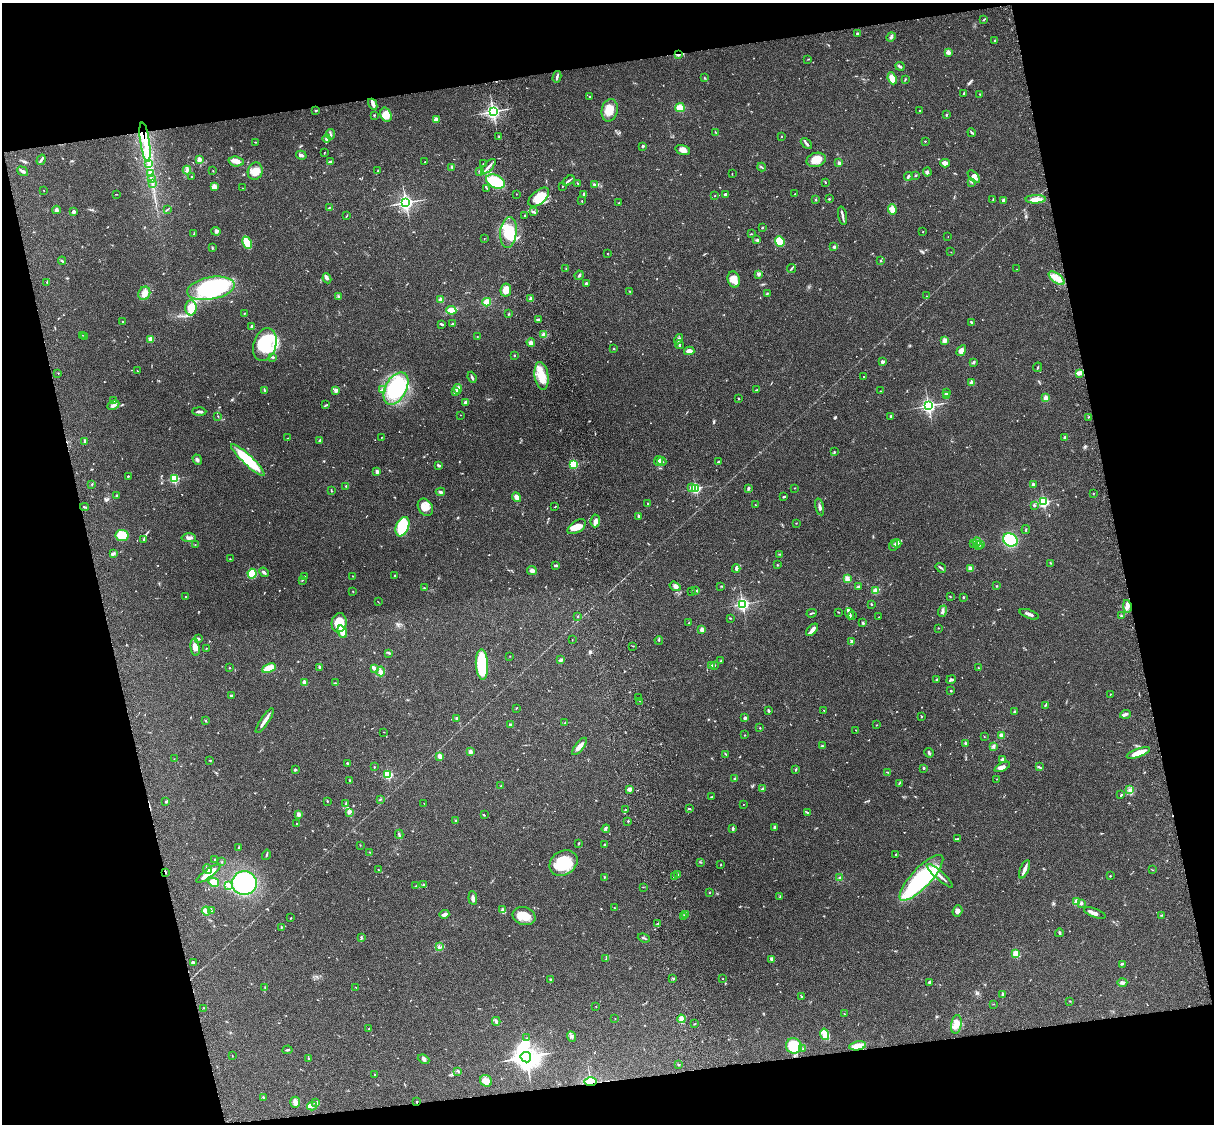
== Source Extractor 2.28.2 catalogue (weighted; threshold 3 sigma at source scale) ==
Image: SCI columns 122-4969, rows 277-4763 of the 5087 x 4926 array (HDU 1 of 3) = the unmasked area's bounding box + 8 px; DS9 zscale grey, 4 x 4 block average (1 PNG px = mean of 4 x 4 image px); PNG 1216 x 1126 px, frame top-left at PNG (2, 3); each listed source drawn as its Kron ellipse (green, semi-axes under 4 px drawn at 4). Shown black and unused: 25% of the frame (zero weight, under 3 of 4 exposures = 6% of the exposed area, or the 3 px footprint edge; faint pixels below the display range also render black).
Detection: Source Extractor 2.28.2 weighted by HDU 2 'WHT'. Background 0.104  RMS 0.0065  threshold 0.0292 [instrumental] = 3 sigma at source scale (4.5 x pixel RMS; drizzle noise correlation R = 1.50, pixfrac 1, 0.05/0.05 arcsec/px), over >= 5 px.
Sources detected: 705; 3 too faint to see at this stretch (4 x 4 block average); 3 inside a brighter object's white glare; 3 cosmic-ray / hot-pixel residue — neither listed nor drawn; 16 coinciding with a brighter row at this scale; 34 inside a brighter listed object's ellipse — not listed separately; of the other 646, all 500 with FLUX_AUTO >= 1.32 (the completeness limit of this list) listed and drawn (146 fainter detections not listed), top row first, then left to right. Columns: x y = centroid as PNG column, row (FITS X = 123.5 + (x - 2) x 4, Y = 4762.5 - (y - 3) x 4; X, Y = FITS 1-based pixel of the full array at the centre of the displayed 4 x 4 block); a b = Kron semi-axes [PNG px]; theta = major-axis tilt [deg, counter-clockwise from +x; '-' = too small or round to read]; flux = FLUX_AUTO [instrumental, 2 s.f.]
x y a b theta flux
984 19 3 2 - 2.9
858 34 3 2 - 8.7
891 37 5 3 - 7.3
995 40 2 2 - 5.2
948 52 2 2 - 73
678 55 3 3 - 5.3
808 59 2 2 - 1.5
900 66 5 2 - 8.8
557 77 6 2 76 7
704 78 2 2 - 2.1
892 78 6 4 -67 46
905 79 3 2 - 1.9
964 93 4 2 - 4.4
980 94 2 2 - 1.5
589 96 2 2 - 2.6
373 104 6 4 -63 11
680 108 4 4 - 32
316 110 3 2 - 3.1
610 110 11 8 77 51
493 111 3 3 - 990
920 111 2 2 - 1.4
374 115 2 2 - 2.4
386 115 7 5 -65 46
946 115 2 2 - 4.6
436 120 2 2 - 70
715 132 2 2 - 1.9
972 133 4 2 - 4
330 134 5 2 - 6.4
782 136 2 2 - 2.6
499 137 2 2 - 1.6
327 138 4 3 - 12
925 141 2 2 - 4.6
145 142 20 4 -82 71
256 142 2 2 - 1.9
806 144 6 2 -44 8.5
643 146 3 2 - 5
683 150 8 5 -15 17
325 152 2 2 - 1.4
301 155 5 2 - 8.3
199 159 3 2 - 24
41 160 5 2 - 7.3
816 160 10 7 15 50
236 161 7 5 -5 21
330 162 4 2 - 8.5
425 162 2 2 - 1.5
148 163 3 2 - 4.8
839 163 2 2 - 12
945 163 4 3 - 34
483 164 3 2 - 1.6
452 167 2 2 - 5.3
488 167 10 2 48 13
762 167 4 2 - 4.1
187 170 4 3 - 7.2
23 171 6 3 -37 9
213 171 2 2 - 1.3
255 171 9 7 70 37
378 171 3 2 - 2.4
480 172 2 2 - 2.1
927 172 4 3 - 8.1
150 173 2 2 - 1.8
732 174 2 2 - 1.6
191 176 2 2 - 1.5
908 176 4 2 - 7.2
915 176 3 2 - 3.2
974 177 7 4 -46 15
152 179 3 2 - 2.7
496 181 10 6 -23 160
569 181 6 2 34 7.2
825 182 2 2 - 2.2
972 182 2 2 - 1.4
152 183 2 2 - 2.4
578 183 3 2 - 3.7
594 184 3 2 - 4.1
563 186 2 2 - 1.8
214 187 3 3 - 28
242 188 2 2 - 1.5
487 188 3 2 - 3
44 190 2 2 - 2.7
117 194 2 2 - 1.7
516 194 2 2 - 1.5
584 194 4 2 - 5.4
725 194 3 2 - 4.4
795 194 2 2 - 1.7
715 196 2 2 - 2.1
539 197 12 6 40 75
815 199 2 2 - 2.2
829 199 2 2 - 3.4
993 199 3 2 - 2.8
1036 199 10 4 1 34
582 201 3 2 - 2
1003 201 4 3 - 7.3
406 203 3 3 - 1200
619 203 2 2 - 2
329 207 3 2 - 2.3
167 209 3 2 - 2.7
892 209 5 3 - 37
56 210 4 3 - 8.7
74 212 2 2 - 40
533 212 3 2 - 4.7
525 215 2 2 - 2.6
347 216 2 2 - 1.9
842 216 9 2 -79 11
762 227 2 2 - 4.5
216 231 5 3 - 7.7
508 232 15 8 84 130
923 232 2 2 - 3
194 233 2 2 - 1.4
751 234 2 2 - 1.6
948 237 2 2 - 1.4
484 239 2 2 - 1.4
757 240 4 3 - 5.9
780 241 5 4 - 95
247 243 6 2 -64 160
834 247 3 2 - 6.7
212 248 3 2 - 3.3
951 252 2 2 - 1.6
608 253 2 2 - 1.5
62 261 4 2 - 4
881 261 3 2 - 3.1
791 268 4 2 - 4.6
566 269 2 2 - 1.3
1017 269 2 2 - 1.5
759 274 3 2 - 6.1
579 275 5 2 - 5.6
327 278 5 2 - 7.4
1057 278 9 4 -37 32
734 279 8 6 -72 34
47 282 3 2 - 3.1
586 283 3 2 - 6.5
211 288 24 11 10 540
506 290 6 5 - 35
630 291 3 2 - 2.7
144 293 7 6 - 23
767 294 3 2 - 2.6
926 296 2 2 - 1.7
339 297 2 2 - 4.1
531 299 2 2 - 54
440 300 2 2 - 74
487 302 4 4 - 30
191 308 7 5 89 67
451 310 5 3 - 56
244 313 2 2 - 2.2
509 314 3 2 - 3.5
538 320 3 2 - 3.8
122 322 2 2 - 1.4
971 322 3 2 - 3.7
453 323 3 2 - 2.6
442 324 3 2 - 7.5
252 327 3 3 - 9.3
82 335 2 2 - 1.4
544 335 3 3 - 22
477 336 2 2 - 1.4
84 337 3 2 - 2.8
151 339 2 2 - 100
679 339 5 2 - 8.2
945 340 3 2 - 12
531 342 4 3 - 12
679 344 4 2 - 4.2
265 345 17 11 73 160
614 349 2 2 - 2.5
689 351 5 3 - 32
961 351 6 4 58 20
514 355 2 2 - 3.8
273 357 3 2 - 4.7
883 362 3 2 - 9
973 362 4 2 - 4.5
1038 367 5 2 - 3.3
137 371 2 2 - 1.9
58 373 2 2 - 1.4
1079 373 4 3 - 14
541 376 14 7 -82 62
472 377 6 2 -69 5.7
863 377 2 2 - 1.3
972 383 2 2 - 65
396 388 17 10 62 310
458 389 5 4 - 15
264 390 3 2 - 3.8
336 390 2 2 - 53
382 390 4 2 - 5.5
757 390 2 2 - 1.7
881 391 2 2 - 1.6
455 392 4 3 - 7.9
946 393 4 2 - 11
946 396 3 2 - 25
738 398 3 2 - 2.6
1046 398 2 2 - 92
114 401 2 2 - 2.3
466 402 3 2 - 14
113 405 6 3 26 12
326 405 4 2 - 3.4
928 406 2 2 - 1000
199 411 7 2 -2 12
461 415 2 2 - 1.7
218 416 2 2 - 1.7
891 416 4 2 - 9
1089 417 2 2 - 1.3
381 437 2 2 - 1.9
288 438 2 2 - 1.4
1065 438 2 2 - 36
85 441 3 2 - 13
320 441 3 2 - 8.1
834 452 4 2 - 3.6
197 460 5 2 - 9.2
248 460 22 5 -43 180
659 461 5 3 - 9.8
662 461 4 2 - 6
718 462 3 2 - 3
574 464 2 2 - 330
438 465 4 2 - 6.6
377 472 2 2 - 43
128 476 2 2 - 2.6
174 479 2 2 - 360
92 484 3 2 - 2.9
1033 484 2 2 - 7.8
346 486 2 2 - 3.6
691 487 2 2 - 12
696 488 2 2 - 510
748 488 2 2 - 7.7
795 488 2 2 - 1.4
331 490 3 2 - 2.3
440 492 4 3 - 6.6
1093 493 2 2 - 2.3
116 495 3 2 - 4.4
516 497 5 3 - 20
784 497 3 2 - 3.7
1043 502 2 2 - 580
648 503 2 2 - 4.1
755 505 2 2 - 1.4
1034 505 2 2 - 14
84 507 4 2 - 3.2
425 507 9 7 -57 29
555 507 3 2 - 2.1
820 507 8 3 -76 10
638 516 3 2 - 5.9
595 521 6 5 - 18
796 523 2 2 - 1.9
402 527 10 6 67 200
577 527 10 6 35 44
1026 530 4 2 - 2.7
122 535 6 5 - 64
189 538 7 3 -3 13
143 540 4 2 - 3.2
1010 540 7 6 - 200
977 542 4 3 - 9.9
897 544 4 2 - 6.9
973 544 2 2 - 2.6
981 544 3 2 - 5.3
195 545 2 2 - 1.4
893 545 6 2 65 6.3
978 546 2 2 - 3.1
113 554 4 2 - 5.7
779 554 3 2 - 1.7
230 559 2 2 - 1.6
1050 563 2 2 - 2
556 565 4 2 - 5.2
777 565 2 2 - 2.3
941 568 6 2 -35 5.5
970 568 2 2 - 41
736 569 4 3 - 8
532 571 5 3 - 14
264 572 5 2 - 7.6
252 574 5 4 - 150
394 575 2 2 - 2.8
304 576 2 2 - 1.9
352 576 2 2 - 1.6
847 579 4 4 - 13
302 580 3 2 - 2.3
675 586 6 3 -33 10
721 586 2 2 - 1.5
997 586 2 2 - 2
858 587 4 2 - 3.7
424 588 2 2 - 2.5
696 590 2 2 - 2.4
353 591 2 2 - 1.3
691 591 2 2 - 2.4
875 591 4 3 - 15
186 596 2 2 - 5.6
950 596 2 2 - 1.8
963 597 2 2 - 4.9
378 602 3 2 - 1.5
743 604 3 2 - 730
871 604 2 2 - 5
1127 606 6 3 -80 13
942 611 6 3 70 9
838 612 2 2 - 2.1
812 613 5 2 - 4.2
849 614 6 2 -72 14
1029 614 10 2 -20 12
853 615 2 2 - 2.9
578 616 2 2 - 1.7
1121 616 3 2 - 4.1
879 617 2 2 - 1.3
730 618 2 2 - 1.7
339 623 9 7 79 80
689 623 2 2 - 2.4
863 623 3 2 - 3.8
938 628 2 2 - 1.6
702 630 2 2 - 64
812 630 7 3 47 21
342 632 6 3 -68 60
198 639 3 2 - 5.8
572 640 2 2 - 1.4
659 640 4 2 - 3.2
852 642 2 2 - 43
633 646 2 2 - 1.9
195 647 9 4 -83 28
206 648 2 2 - 2.2
389 653 4 2 - 3.7
510 656 2 2 - 1.4
561 660 4 2 - 6
721 661 3 2 - 3.1
482 664 15 6 -87 230
711 665 2 2 - 2.8
714 665 3 2 - 3.9
319 667 3 2 - 2.4
229 668 2 2 - 1.7
269 668 7 3 21 94
374 668 4 2 - 19
978 668 2 2 - 2.5
381 671 5 4 - 12
936 679 2 2 - 3.5
951 680 5 3 - 6.9
304 682 2 2 - 95
335 683 4 2 - 3.8
951 691 3 2 - 3.3
1110 694 2 2 - 1.5
231 695 3 2 - 5.5
639 698 2 2 - 1.5
640 701 2 2 - 2.1
1045 705 3 2 - 3.5
516 708 3 2 - 2.7
824 710 2 2 - 1.4
768 711 3 2 - 3.8
1015 712 3 3 - 5.3
1125 714 5 3 - 10
922 717 3 2 - 2.3
456 718 3 2 - 4.8
745 718 3 2 - 6.9
205 721 3 2 - 3.2
265 721 14 2 56 29
565 723 2 2 - 1.5
511 725 3 3 - 8.8
876 725 2 2 - 1.8
760 728 2 2 - 2.1
856 730 2 2 - 1.4
384 732 2 2 - 1.4
744 735 2 2 - 2.1
1001 735 3 3 - 12
984 736 2 2 - 1.8
965 743 4 2 - 6
579 746 10 3 52 24
822 746 2 2 - 5.4
993 746 3 3 - 6.9
470 752 2 2 - 52
929 753 5 2 - 7
1138 753 12 4 19 53
726 754 2 2 - 2
440 756 4 3 - 12
174 759 2 2 - 1.4
1002 759 3 3 - 5.7
210 760 2 2 - 2.7
347 763 2 2 - 12
374 767 2 2 - 1.8
1002 767 8 3 25 17
1039 767 3 2 - 3.2
923 768 2 2 - 19
295 769 3 2 - 4.2
796 769 3 2 - 3.7
887 772 3 2 - 2.6
388 775 2 2 - 390
735 779 3 2 - 3.6
996 779 2 2 - 1.4
350 781 3 2 - 2.7
899 783 4 2 - 3.6
501 786 2 2 - 2.1
629 789 4 3 - 17
762 789 3 3 - 5.5
1130 790 4 3 - 7.4
1121 795 3 2 - 3.1
711 797 3 2 - 2.2
380 799 3 2 - 2.2
327 801 2 2 - 2.2
166 802 3 2 - 5.1
346 803 3 2 - 2.4
424 803 2 2 - 1.3
743 804 2 2 - 1.5
690 809 2 2 - 2.1
625 810 2 2 - 1.5
807 812 2 2 - 1.8
350 813 2 2 - 1.9
298 814 2 2 - 60
484 815 3 2 - 2.7
456 820 2 2 - 2.5
628 821 2 2 - 3.6
296 823 2 2 - 1.3
774 827 2 2 - 6.9
733 828 2 2 - 9.3
606 829 4 2 - 5.2
399 834 4 2 - 5.3
957 839 3 2 - 2.8
579 843 2 2 - 2.6
360 845 2 2 - 1.5
604 845 2 2 - 4.3
239 848 3 2 - 3.7
370 852 2 2 - 1.8
896 854 2 2 - 2.4
266 855 5 2 - 4.1
215 859 2 2 - 2.2
222 862 2 2 - 2
700 862 2 2 - 1.9
563 863 15 12 34 130
720 865 3 2 - 1.9
207 869 5 3 - 6.7
1024 869 10 3 67 17
378 870 3 2 - 2.4
1152 870 2 2 - 1.7
165 872 3 2 - 4.3
208 873 14 3 36 77
678 875 2 2 - 1.6
940 876 17 2 -41 26
1110 876 2 2 - 2.5
604 877 3 2 - 2.8
674 877 3 2 - 5.6
840 878 2 2 - 8.8
921 878 30 9 47 430
214 882 5 4 - 46
244 883 12 12 - 500
424 885 4 2 - 3.6
228 886 3 2 - 5.8
416 886 2 2 - 1.6
643 887 2 2 - 1.6
709 893 3 2 - 2.1
780 896 3 2 - 3
473 898 7 2 -83 14
1076 902 2 2 - 140
1081 903 2 2 - 19
614 908 2 2 - 1.6
502 909 3 2 - 6
206 911 4 3 - 9.2
211 911 3 2 - 4.4
957 911 6 4 71 14
1095 913 11 3 -20 18
444 914 5 2 - 14
685 914 3 2 - 5.8
1162 915 4 2 - 2.5
524 916 11 9 -17 55
683 917 3 2 - 1.7
291 918 3 2 - 1.8
658 923 2 2 - 2.7
281 927 3 2 - 3
1059 933 4 2 - 3.9
361 938 3 2 - 3.9
644 938 6 2 -20 4.4
439 947 3 2 - 1.6
1016 954 2 2 - 230
606 959 2 2 - 2.2
772 959 3 2 - 16
193 963 3 2 - 14
1123 964 2 2 - 1.9
673 978 2 2 - 3.1
551 979 3 2 - 4.5
723 979 2 2 - 2.1
929 982 2 2 - 26
1122 982 5 3 - 7.7
265 987 2 2 - 1.5
356 987 2 2 - 1.3
1002 994 2 2 - 6
802 997 3 2 - 2.8
1070 1001 2 2 - 2.1
994 1004 2 2 - 1.4
596 1006 2 2 - 3.5
204 1008 2 2 - 1.3
844 1014 2 2 - 1.9
615 1019 2 2 - 1.4
681 1019 4 3 - 22
496 1021 4 2 - 10
694 1024 2 2 - 2.3
956 1024 9 5 81 26
369 1029 2 2 - 2.4
825 1034 6 4 -77 18
571 1036 5 2 - 7.1
527 1038 2 2 - 2.5
794 1046 8 7 - 180
858 1046 8 3 10 53
803 1049 3 2 - 2.5
287 1050 5 2 - 4.2
232 1056 2 2 - 1.5
526 1057 5 5 - 3200
308 1058 2 2 - 1.8
423 1059 6 4 -23 9.7
679 1064 3 2 - 2.3
458 1071 4 2 - 5.4
375 1075 2 2 - 1.4
486 1081 6 5 - 29
591 1082 6 4 -1 73
263 1097 3 2 - 2.8
295 1102 5 5 - 15
417 1102 2 2 - 9.8
315 1103 4 3 - 8.7
312 1106 5 3 - 12
Overlapping masked pixels (flux is a lower limit): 5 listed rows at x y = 678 55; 145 142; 165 872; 591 1082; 417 1102
Diffuse or blended objects may show on this block-average render without a row.